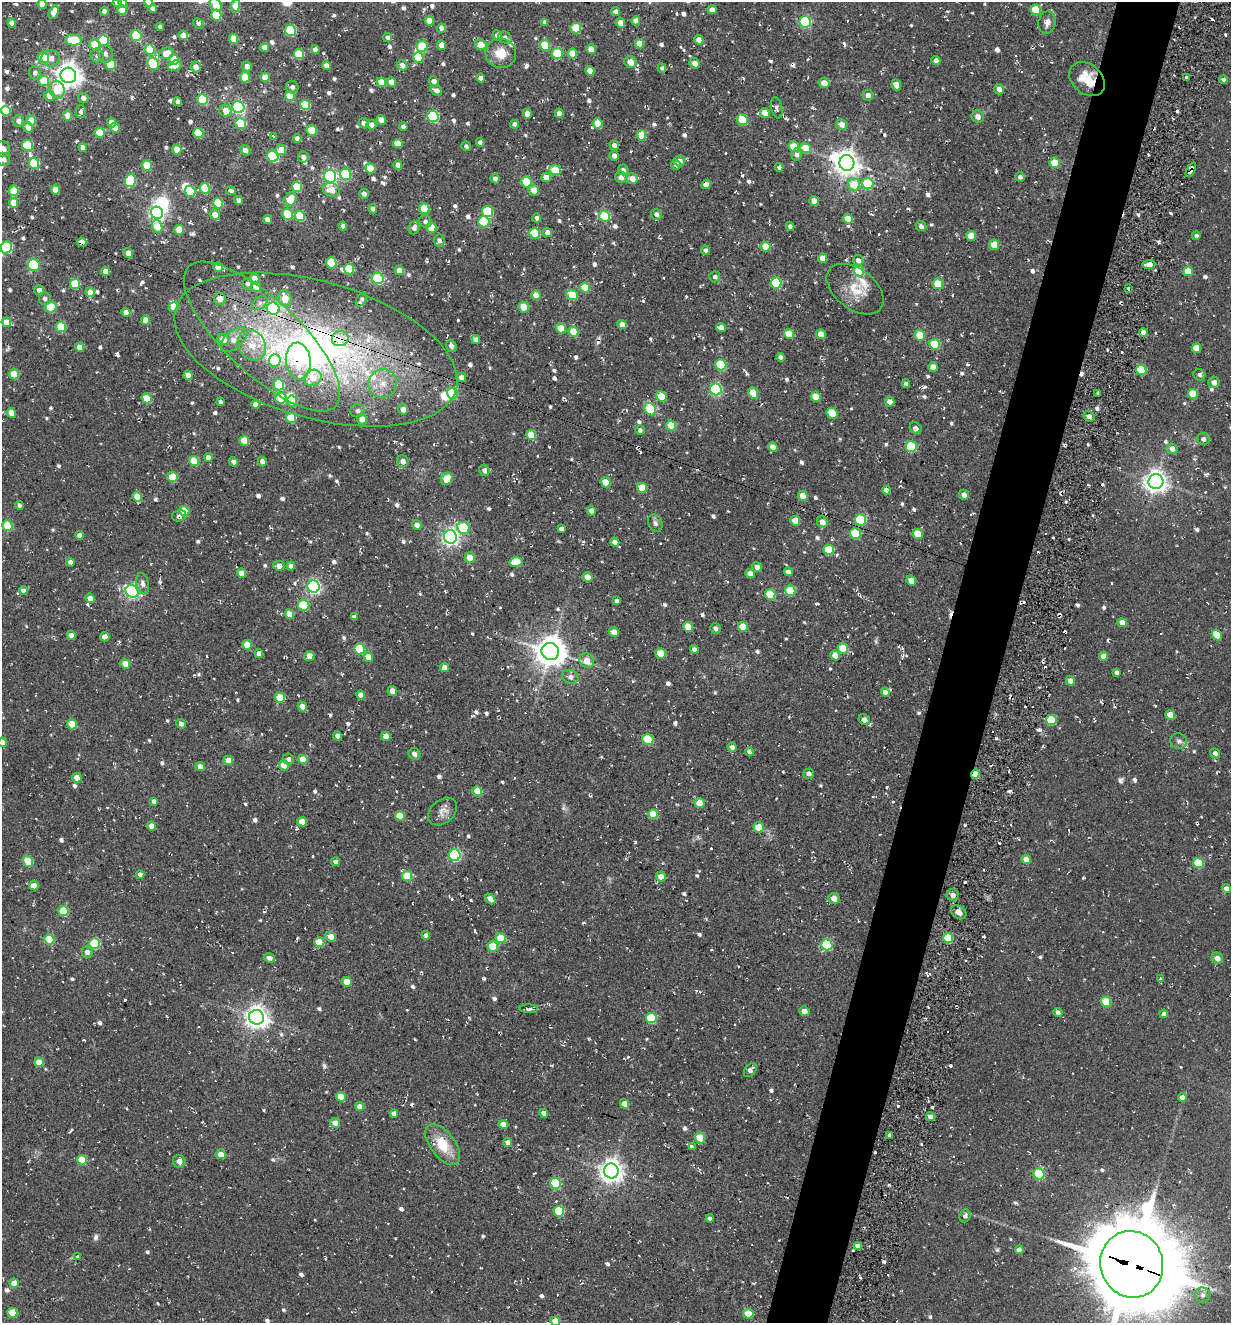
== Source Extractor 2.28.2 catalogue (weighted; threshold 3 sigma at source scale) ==
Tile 10 of 4 x 4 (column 2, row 3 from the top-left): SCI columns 1485-2713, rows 1343-2663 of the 5354 x 5304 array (HDU 1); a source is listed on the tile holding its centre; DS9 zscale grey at full resolution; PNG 1233 x 1325 px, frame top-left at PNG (2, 2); each listed source drawn as its Kron ellipse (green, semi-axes under 4 px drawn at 4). Shown black and unused: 5% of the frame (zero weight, under 2 of 3 exposures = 3% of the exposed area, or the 3 px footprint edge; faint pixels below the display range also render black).
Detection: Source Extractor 2.28.2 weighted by HDU 2 'WHT'; one run over the whole footprint, this tile lists its part. Background 0.0885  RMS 0.013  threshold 0.0569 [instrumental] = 3 sigma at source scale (4.5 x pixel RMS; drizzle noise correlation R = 1.50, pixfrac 1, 0.05/0.05 arcsec/px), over >= 5 px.
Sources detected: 954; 7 inside a brighter object's white glare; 22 cosmic-ray / hot-pixel residue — neither listed nor drawn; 8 inside a brighter listed object's ellipse — not listed separately; of the other 917, all 500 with FLUX_AUTO >= 3.98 (the completeness limit of this list) listed and drawn (417 fainter detections not listed), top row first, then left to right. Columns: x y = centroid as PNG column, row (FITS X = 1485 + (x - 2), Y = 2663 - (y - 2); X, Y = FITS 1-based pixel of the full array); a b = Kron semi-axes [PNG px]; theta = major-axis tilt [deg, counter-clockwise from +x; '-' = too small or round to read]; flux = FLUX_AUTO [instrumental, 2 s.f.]
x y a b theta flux
149 2 5 4 - 8.6
117 3 4 4 - 5
123 3 4 4 - 6.8
42 4 5 4 - 12
216 5 7 5 -53 30
235 6 7 4 77 23
153 8 4 4 - 4.5
122 10 5 4 - 26
712 10 4 4 - 9.8
1036 10 5 5 - 43
104 11 4 4 - 8.2
54 12 7 4 66 15
616 12 4 4 - 6
216 15 5 5 - 61
429 21 5 4 - 18
636 21 4 4 - 11
545 22 4 4 - 6.2
805 22 6 5 - 160
1047 22 11 8 79 8.7
12 23 4 4 - 12
198 23 6 4 -44 4
620 23 5 4 - 9.4
160 27 4 4 - 4.8
442 28 5 4 - 11
576 28 5 5 - 54
290 31 5 5 - 96
183 35 5 4 - 15
497 35 5 4 - 5.7
136 36 5 5 - 76
505 37 7 5 -25 4.2
388 38 4 4 - 5.5
234 39 5 4 - 29
74 40 8 5 -1 53
103 40 5 5 - 74
699 40 5 4 - 13
639 43 5 4 - 16
94 44 5 5 - 27
441 45 5 4 - 12
481 45 6 5 - 17
422 46 5 5 - 53
545 46 5 5 - 50
264 48 4 4 - 11
591 49 5 4 - 14
150 50 5 5 - 43
315 50 4 4 - 8
166 53 8 5 14 20
501 53 15 14 - 21
557 53 5 5 - 44
572 53 5 4 - 21
105 54 9 7 -72 5.8
299 54 5 5 - 52
97 55 7 6 - 6.2
44 57 5 5 - 45
418 57 5 5 - 37
51 58 9 8 - 7.7
174 59 5 5 - 28
936 60 4 4 - 5.3
631 62 6 5 - 14
695 63 5 5 - 7.5
153 64 6 5 - 70
111 65 5 5 - 57
402 65 5 5 - 11
175 66 7 5 21 22
247 66 5 4 - 7.6
326 66 4 4 - 9.9
196 67 5 5 - 9.8
662 68 5 4 - 4.1
590 71 5 4 - 14
35 73 6 6 - 5.8
68 75 8 7 - 1300
245 77 5 5 - 28
265 77 4 4 - 17
1186 77 3 3 - 5.3
481 78 4 4 - 8.5
1087 79 20 14 -41 30
1223 79 4 4 - 4
44 81 5 5 - 45
434 81 5 4 - 7.5
381 82 5 4 - 26
391 82 5 4 - 15
824 83 5 5 - 13
896 85 5 4 - 14
292 87 6 6 - 4.4
999 89 5 5 - 8.5
57 90 9 7 -72 43
436 90 6 5 - 7
49 95 5 5 - 13
868 95 5 5 - 5.6
290 96 5 5 - 38
83 98 5 5 - 6.2
202 100 5 5 - 76
178 102 4 4 - 6.1
305 105 5 5 - 60
238 107 6 6 - 240
777 108 11 5 -77 4.6
6 111 5 4 - 24
225 111 6 6 - 13
81 112 6 5 - 4.4
559 113 4 4 - 9
765 113 5 4 - 22
527 114 4 4 - 12
68 116 5 4 - 18
433 116 6 5 - 140
978 117 6 6 - 8.4
381 120 5 4 - 16
742 120 5 5 - 54
19 121 6 5 - 6.6
31 121 5 5 - 30
111 123 5 4 - 10
241 123 6 5 - 63
364 123 5 5 - 5.9
598 123 5 5 - 27
514 124 4 4 - 5.2
371 125 5 5 - 9.3
842 125 6 5 - 10
28 127 5 4 - 15
403 127 4 4 - 6.6
115 128 5 4 - 21
312 130 5 5 - 36
100 133 5 5 - 36
198 133 5 5 - 59
641 135 5 4 - 32
273 136 4 3 - 4.4
297 138 4 4 - 5.4
480 142 4 4 - 4.4
398 143 5 4 - 17
27 145 5 5 - 64
614 145 5 4 - 5.9
466 146 5 4 - 4.1
794 147 5 5 - 38
83 148 4 4 - 9.4
805 148 5 5 - 27
2 149 8 7 - 8.1
177 150 5 4 - 23
245 150 5 5 - 6
281 150 5 5 - 26
797 155 6 5 - 4.4
273 156 6 5 - 140
614 156 5 4 - 6.4
303 157 5 5 - 5.3
4 159 7 6 - 6.1
680 161 5 5 - 7.4
847 163 8 7 - 1200
1055 163 5 5 - 29
34 164 5 5 - 69
147 165 5 5 - 44
398 165 5 4 - 11
676 165 5 4 - 5.4
779 167 4 4 - 4
370 168 5 5 - 30
555 170 6 5 - 37
623 170 5 5 - 6.4
1191 170 8 3 63 4.6
346 174 6 5 - 86
330 176 6 6 - 250
621 177 6 5 - 8.7
1020 177 4 4 - 4.5
546 178 5 4 - 14
495 179 5 4 - 6.7
632 179 6 5 - 11
130 181 6 5 - 91
526 182 5 5 - 66
868 184 6 5 - 73
706 185 5 4 - 7.5
854 185 6 6 - 40
297 187 5 5 - 52
205 188 5 5 - 57
55 190 5 4 - 18
331 190 8 7 - 20
534 190 5 5 - 12
14 191 5 5 - 33
190 191 6 5 - 50
231 191 5 4 - 4.7
364 194 5 5 - 6.7
290 199 7 6 - 25
239 200 4 4 - 5.6
814 201 5 4 - 14
13 203 5 4 - 24
218 203 5 5 - 51
424 208 5 5 - 45
373 209 5 4 - 5.5
487 212 5 5 - 70
157 213 6 6 - 380
288 214 5 5 - 61
656 214 5 5 - 5.4
215 215 5 5 - 11
300 216 5 5 - 43
604 216 5 5 - 71
537 218 4 4 - 5.9
267 219 4 4 - 7.5
848 219 5 4 - 23
425 221 6 6 - 4.3
484 222 5 5 - 85
343 226 4 4 - 5.4
790 226 4 4 - 4.9
921 226 5 5 - 5.5
157 227 6 5 - 28
431 227 5 5 - 39
414 228 7 5 68 5.5
179 230 5 5 - 25
535 233 5 5 - 60
548 233 5 4 - 11
971 236 5 4 - 29
1196 236 4 4 - 4.3
439 241 6 5 - 5.6
82 242 5 4 - 13
994 245 5 5 - 23
765 247 5 4 - 25
6 248 6 5 - 110
705 250 4 4 - 4.4
128 253 5 4 - 8.8
823 258 5 4 - 16
858 260 5 5 - 7.2
331 263 5 5 - 56
34 265 6 6 - 62
1149 265 6 4 3 14
218 267 5 4 - 12
349 269 5 5 - 56
105 271 5 4 - 13
399 271 5 4 - 18
859 271 5 5 - 41
1188 271 5 4 - 31
715 277 5 5 - 4.3
255 279 5 4 - 21
378 279 6 5 - 150
776 283 5 5 - 90
75 284 5 5 - 52
248 284 5 5 - 4.2
938 284 5 5 - 40
256 287 5 5 - 11
585 288 5 5 - 34
855 289 32 20 -37 34
1128 289 3 3 - 4.3
39 290 5 5 - 5.9
90 292 4 4 - 12
536 295 5 4 - 14
572 295 6 5 - 42
285 298 8 6 -70 20
45 299 6 6 - 4.5
220 299 6 6 - 13
361 299 7 4 59 4.4
260 303 9 5 37 4.6
51 307 6 5 - 56
174 307 5 5 - 24
524 307 5 5 - 25
273 309 6 6 - 150
126 312 4 4 - 9.2
145 320 5 4 - 15
6 322 5 4 - 20
622 324 5 4 - 11
61 327 5 5 - 44
561 328 5 4 - 25
721 328 5 4 - 9.3
573 332 5 4 - 36
1143 332 4 4 - 7.1
789 334 5 5 - 31
821 334 5 4 - 18
920 335 5 5 - 38
262 336 101 37 -43 230
223 339 6 5 - 15
340 339 8 7 - 17
234 340 16 8 41 13
476 340 5 4 - 7.7
935 344 5 5 - 58
252 345 16 13 -56 23
451 346 6 5 - 6.3
79 347 4 4 - 13
1196 348 5 4 - 28
316 350 146 68 -16 680
780 357 4 4 - 4.6
275 360 6 6 - 27
298 361 18 12 -85 27
721 365 5 5 - 86
933 367 5 4 - 14
1141 370 5 5 - 60
14 374 5 5 - 42
188 375 5 4 - 13
1199 375 6 5 - 4
461 377 5 4 - 8.4
313 378 9 7 30 22
1214 382 6 5 - 7.2
383 384 15 14 - 22
906 384 4 3 - 4.1
279 385 5 5 - 71
716 389 6 5 - 160
452 393 6 5 - 64
753 393 6 5 - 25
1098 393 4 4 - 4.2
1193 394 5 5 - 41
661 397 5 5 - 33
815 397 5 5 - 26
147 398 5 4 - 36
281 398 6 5 - 38
292 401 5 5 - 34
220 402 4 4 - 4.3
890 402 5 4 - 9.5
255 404 4 4 - 7.1
403 409 5 5 - 9.2
650 409 6 5 - 74
357 411 7 6 - 4.6
11 413 5 4 - 15
832 413 6 5 - 28
1089 416 5 5 - 5.6
291 418 5 5 - 56
362 419 5 5 - 13
671 426 5 5 - 34
916 428 6 5 - 4
640 430 5 5 - 4.3
531 435 5 4 - 34
1203 439 7 6 - 5.4
244 441 5 4 - 35
911 446 5 5 - 79
773 447 5 4 - 13
1172 449 5 5 - 10
208 458 4 4 - 9.1
194 461 5 5 - 44
403 461 6 5 - 7.5
233 462 5 4 - 6.4
262 462 5 4 - 7.3
484 470 6 5 - 5.3
173 477 5 5 - 34
447 479 6 5 - 33
1156 481 7 7 - 1000
606 482 5 5 - 31
642 488 5 5 - 28
886 490 4 4 - 9.5
964 495 5 5 - 5.8
137 496 5 4 - 20
803 496 5 4 - 22
19 505 4 4 - 4
184 511 5 5 - 37
591 511 4 4 - 9.3
179 516 7 5 14 4.6
861 520 6 5 - 89
795 521 5 4 - 23
822 522 6 5 - 10
655 523 9 7 -63 4.1
7 525 5 5 - 56
417 525 5 4 - 8.4
463 528 6 6 - 85
561 529 4 4 - 5.2
855 534 5 5 - 67
918 534 5 5 - 28
80 535 4 4 - 8.4
450 537 6 6 - 490
615 542 5 4 - 7.8
829 550 5 5 - 53
470 558 5 5 - 21
70 562 4 4 - 5
516 562 6 5 - 32
279 566 6 4 -8 9.3
291 566 4 4 - 6.6
757 567 5 4 - 7.3
788 572 4 4 - 7.4
242 573 5 4 - 18
750 574 5 4 - 9.4
588 577 5 4 - 18
911 581 5 4 - 14
143 583 11 6 -78 6.1
314 587 6 6 - 280
23 590 4 4 - 7.1
132 591 7 6 - 280
790 591 5 5 - 56
770 594 5 5 - 50
90 598 5 4 - 9.7
616 601 4 4 - 5
304 605 5 5 - 66
289 614 5 4 - 17
354 617 4 4 - 4.7
1122 623 5 4 - 14
688 627 5 4 - 28
743 627 5 5 - 35
715 628 5 5 - 5.4
614 632 5 4 - 11
71 635 4 4 - 12
1217 635 6 4 -48 30
105 637 4 4 - 13
247 645 5 4 - 27
843 648 5 5 - 36
359 649 5 5 - 57
694 649 4 4 - 6.3
550 652 9 8 - 2200
259 653 4 4 - 7.3
661 654 5 5 - 41
309 656 5 5 - 17
835 656 5 4 - 18
1103 656 4 4 - 12
368 657 5 4 - 20
587 661 8 7 - 13
125 664 5 4 - 16
444 668 5 4 - 9
1117 673 4 4 - 4.9
570 677 9 7 -16 7.1
1070 681 5 4 - 10
392 691 5 4 - 14
885 692 4 4 - 9.5
361 695 5 4 - 10
280 698 5 5 - 34
302 707 5 4 - 11
1170 715 5 4 - 21
864 720 6 5 - 6.9
1051 720 5 5 - 53
72 724 5 4 - 32
181 724 5 4 - 6.5
338 736 4 4 - 7.6
386 736 5 4 - 16
648 739 5 5 - 75
1179 741 8 7 - 4.6
2 742 4 4 - 12
732 747 5 4 - 6
749 752 4 4 - 4.6
1215 753 5 4 - 5.1
414 754 6 5 - 5.9
288 759 6 5 - 4.7
303 759 5 4 - 23
228 760 5 4 - 15
284 765 5 5 - 19
200 767 4 4 - 13
809 774 5 5 - 5.7
975 774 5 4 - 25
77 778 5 4 - 18
477 791 5 4 - 30
154 801 4 4 - 4.8
699 803 5 4 - 26
443 812 16 11 42 11
653 814 5 4 - 32
400 816 5 5 - 32
302 822 5 4 - 14
151 826 5 4 - 9.8
759 827 5 5 - 31
455 855 6 6 - 160
1026 859 5 4 - 18
28 861 5 5 - 50
336 862 4 4 - 6.2
1199 863 5 5 - 66
140 875 4 4 - 7
407 876 5 5 - 46
661 876 5 5 - 12
34 886 5 4 - 15
1226 888 4 4 - 7.2
953 895 6 6 - 6
834 898 5 5 - 14
490 899 6 4 -48 9.8
63 911 5 5 - 52
959 912 8 6 -32 8.3
426 935 4 4 - 4.9
331 936 5 5 - 13
500 938 5 5 - 39
948 938 5 5 - 57
49 939 5 5 - 50
319 942 5 5 - 37
95 943 5 5 - 87
827 945 5 5 - 80
493 946 5 5 - 37
87 952 5 5 - 7.4
269 958 5 4 - 7.6
1217 958 6 5 - 10
1160 979 3 3 - 7
347 982 5 5 - 25
1106 1002 5 5 - 48
529 1009 9 4 -2 4
804 1011 5 4 - 11
1058 1012 4 4 - 5.2
1164 1014 4 4 - 5.6
257 1017 7 7 - 1100
651 1018 5 5 - 70
39 1062 5 4 - 22
750 1070 8 5 51 6.5
341 1097 5 4 - 23
1182 1098 4 4 - 8.2
624 1104 5 4 - 16
360 1107 4 4 - 13
394 1113 4 4 - 7.1
544 1113 4 4 - 9.5
930 1117 4 4 - 10
335 1123 5 5 - 11
503 1124 5 4 - 12
890 1135 4 3 - 4.9
700 1138 5 5 - 43
508 1142 5 4 - 9.7
443 1145 24 12 -53 39
692 1146 4 3 - 9
221 1154 5 4 - 20
82 1160 5 4 - 39
179 1161 6 6 - 6.7
611 1171 7 7 - 1100
1039 1174 5 5 - 92
555 1183 5 5 - 84
559 1211 5 5 - 80
965 1216 6 5 - 4.8
710 1218 4 3 - 4.9
858 1246 4 4 - 11
1019 1250 4 4 - 8.2
78 1257 4 3 - 4.4
1132 1264 33 31 -71 18000
14 1283 4 4 - 20
1203 1295 7 7 - 4.8
12 1313 5 5 - 39
748 1314 5 5 - 33
555 1321 5 4 - 26
Overlapping masked pixels (flux is a lower limit): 10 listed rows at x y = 1087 79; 1191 170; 82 242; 273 309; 262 336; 340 339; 316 350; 298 361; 975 774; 1132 1264
Isophote crosses this tile's border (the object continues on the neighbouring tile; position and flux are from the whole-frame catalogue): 12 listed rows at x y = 149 2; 117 3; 123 3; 42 4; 216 5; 235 6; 2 149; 4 159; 6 248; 2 742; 1132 1264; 555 1321